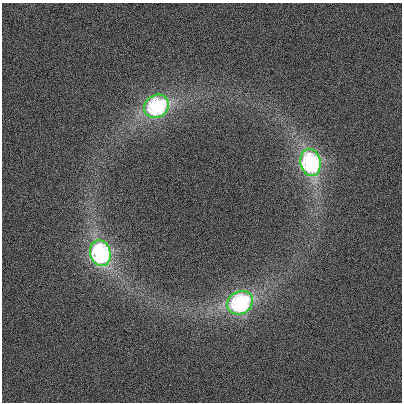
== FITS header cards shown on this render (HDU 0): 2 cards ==
NAXIS1  =                  400
NAXIS2  =                  400

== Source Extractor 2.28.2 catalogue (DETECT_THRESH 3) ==
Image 400 x 400 px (HDU 0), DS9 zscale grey, 1 PNG px = 1 image px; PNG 404 x 404 px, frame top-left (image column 1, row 400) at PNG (2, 3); each listed source drawn as its Kron ellipse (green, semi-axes under 4 px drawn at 4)
Background 6.51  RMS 110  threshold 324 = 3 sigma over >= 5 px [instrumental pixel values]
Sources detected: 4; all 4 listed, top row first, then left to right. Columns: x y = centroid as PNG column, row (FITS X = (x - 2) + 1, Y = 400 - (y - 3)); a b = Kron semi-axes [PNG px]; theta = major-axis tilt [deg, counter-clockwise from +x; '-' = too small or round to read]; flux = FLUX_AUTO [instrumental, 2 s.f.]
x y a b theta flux
156 106 13 11 33 9.8e+05
311 162 13 10 -79 1.2e+06
100 253 13 10 -75 1.3e+06
240 303 13 11 29 1.1e+06